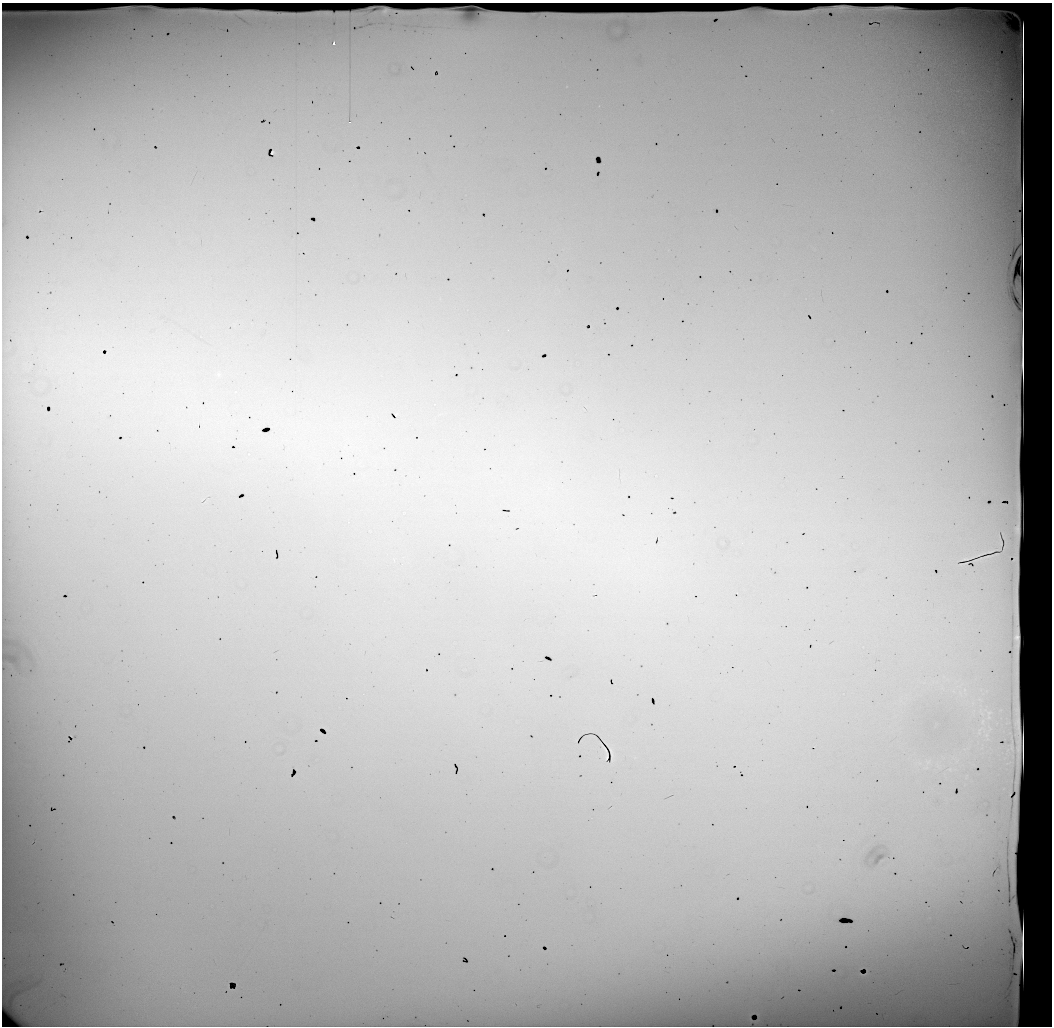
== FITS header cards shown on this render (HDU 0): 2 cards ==
NAXIS1  =                 1050 / length of data axis 1
NAXIS2  =                 1024 / length of data axis 2

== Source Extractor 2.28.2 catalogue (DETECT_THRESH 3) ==
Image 1050 x 1024 px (HDU 0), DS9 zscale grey, 1 PNG px = 1 image px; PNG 1054 x 1028 px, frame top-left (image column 1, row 1024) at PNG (2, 3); no overlay
Background 24200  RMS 110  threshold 328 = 3 sigma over >= 5 px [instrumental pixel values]
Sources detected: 15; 3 with non-positive FLUX_AUTO (blend fragments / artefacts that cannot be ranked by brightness) are not listed; the other 12 listed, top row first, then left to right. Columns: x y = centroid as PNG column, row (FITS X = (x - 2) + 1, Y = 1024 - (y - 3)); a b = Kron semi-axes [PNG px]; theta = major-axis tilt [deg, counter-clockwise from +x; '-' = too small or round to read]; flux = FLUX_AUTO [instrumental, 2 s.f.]
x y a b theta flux
889 8 10 2 1 22000
385 11 3 2 - 5400
15 14 34 4 2 61000
334 44 3 3 - 40000
350 122 2 2 - 6900
273 152 3 3 - 12000
80 360 15 3 -30 36000
218 374 6 4 -72 10000
197 426 3 2 - 9400
295 433 6 4 0 16000
612 755 17 2 90 2000
606 756 5 2 - 8800
At the frame edge (FLAGS 8, measured only in part): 1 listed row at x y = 15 14
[3 non-positive-flux detections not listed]